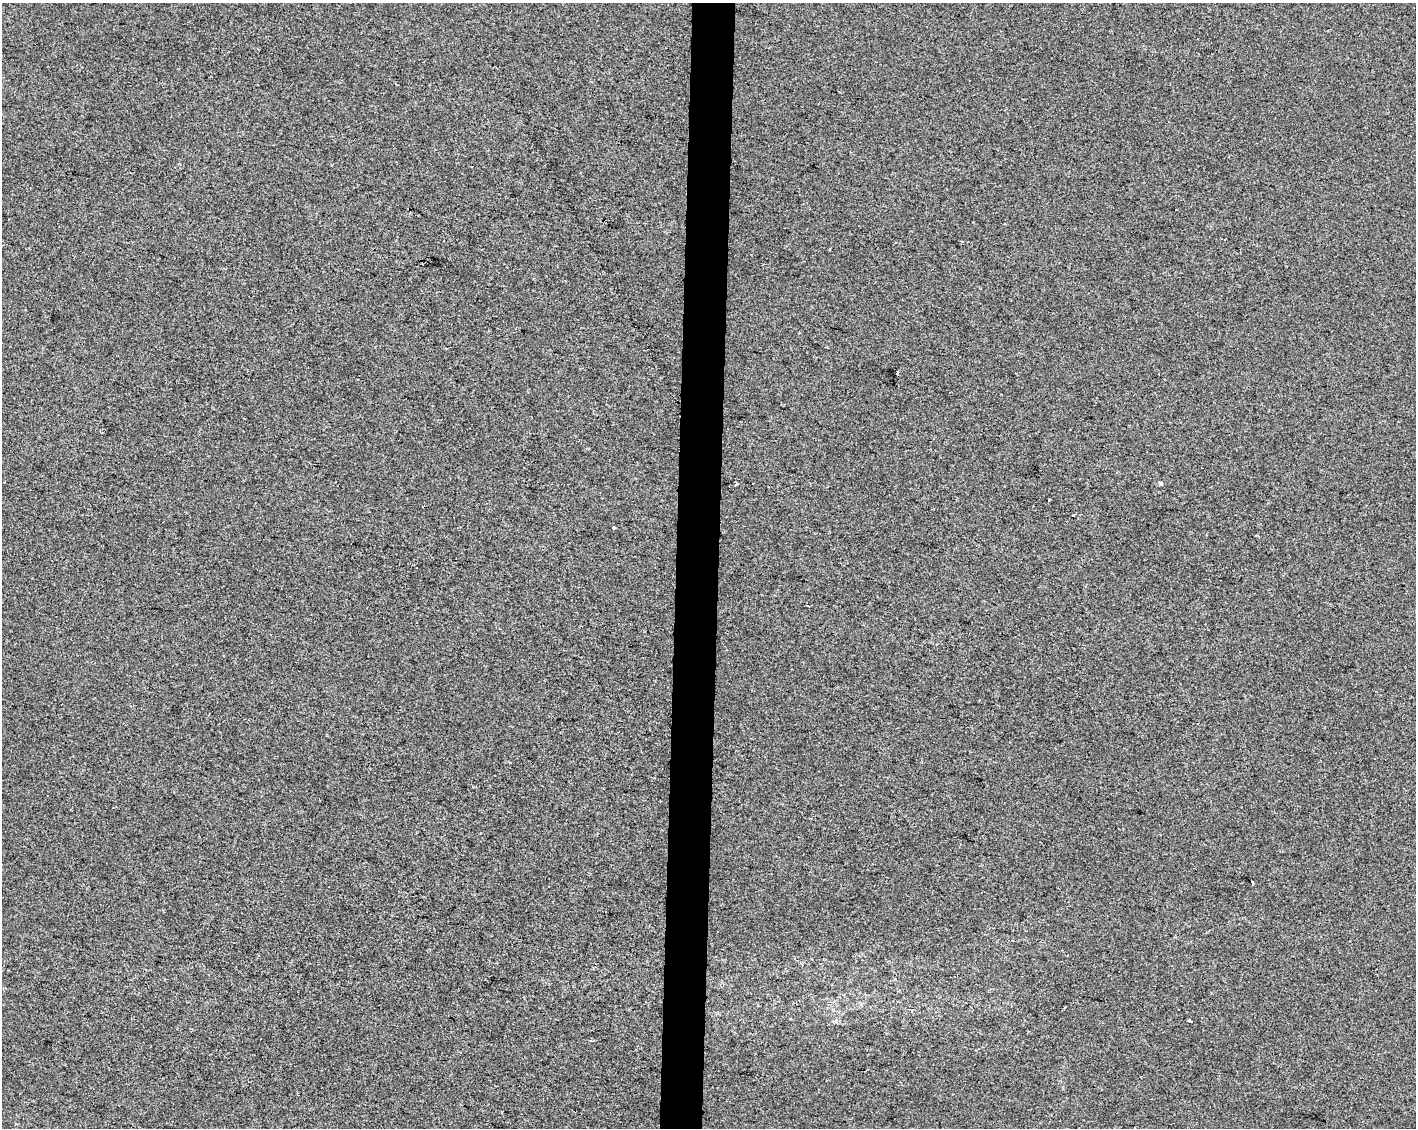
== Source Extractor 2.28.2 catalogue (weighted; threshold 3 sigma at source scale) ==
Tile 5 of 3 x 4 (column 2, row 2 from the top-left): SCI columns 1697-3110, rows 2255-3380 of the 4750 x 4514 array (HDU 1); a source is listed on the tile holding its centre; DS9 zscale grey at full resolution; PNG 1418 x 1130 px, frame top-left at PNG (2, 3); no overlay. Shown black and unused: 3% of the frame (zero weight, under 2 of 3 exposures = <1% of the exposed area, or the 3 px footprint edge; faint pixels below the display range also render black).
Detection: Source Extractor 2.28.2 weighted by HDU 2 'WHT'; one run over the whole footprint, this tile lists its part. Background 8.29e-04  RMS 0.0059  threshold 0.0267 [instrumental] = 3 sigma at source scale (4.5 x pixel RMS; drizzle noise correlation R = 1.50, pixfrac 1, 0.0396/0.0396 arcsec/px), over >= 5 px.
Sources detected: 11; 2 cosmic-ray / hot-pixel residue — not listed; the other 9 listed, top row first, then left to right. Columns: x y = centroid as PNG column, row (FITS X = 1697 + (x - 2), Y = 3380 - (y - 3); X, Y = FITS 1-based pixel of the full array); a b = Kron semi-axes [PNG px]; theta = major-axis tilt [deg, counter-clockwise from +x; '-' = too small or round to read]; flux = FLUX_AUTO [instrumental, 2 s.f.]
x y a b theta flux
1176 210 3 3 - 2
897 373 4 3 - 2.7
5 482 3 2 - 0.69
736 483 3 3 - 2.6
1161 483 4 3 - 4.2
1049 500 3 3 - 3.2
614 527 3 3 - 2.5
1252 882 4 3 - 3.4
1189 1020 4 3 - 2.2